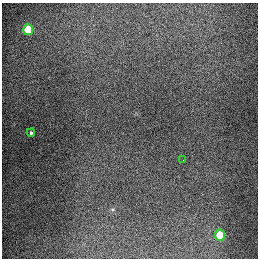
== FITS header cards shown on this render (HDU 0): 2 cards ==
NAXIS1  =                  256
NAXIS2  =                  256

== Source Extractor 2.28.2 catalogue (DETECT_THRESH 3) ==
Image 256 x 256 px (HDU 0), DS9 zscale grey, 1 PNG px = 1 image px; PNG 260 x 260 px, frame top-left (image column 1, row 256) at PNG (2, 3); each listed source drawn as its Kron ellipse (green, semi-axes under 4 px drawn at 4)
Background 1330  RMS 27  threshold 82.4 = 3 sigma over >= 5 px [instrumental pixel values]
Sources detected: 4; all 4 listed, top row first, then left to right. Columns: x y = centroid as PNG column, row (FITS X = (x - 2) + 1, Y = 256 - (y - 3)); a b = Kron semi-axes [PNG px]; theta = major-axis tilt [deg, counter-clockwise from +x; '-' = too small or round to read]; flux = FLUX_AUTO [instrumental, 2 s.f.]
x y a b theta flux
28 30 5 5 - 90000
31 133 4 3 - 2300
183 160 2 2 - 1200
220 235 6 5 - 66000